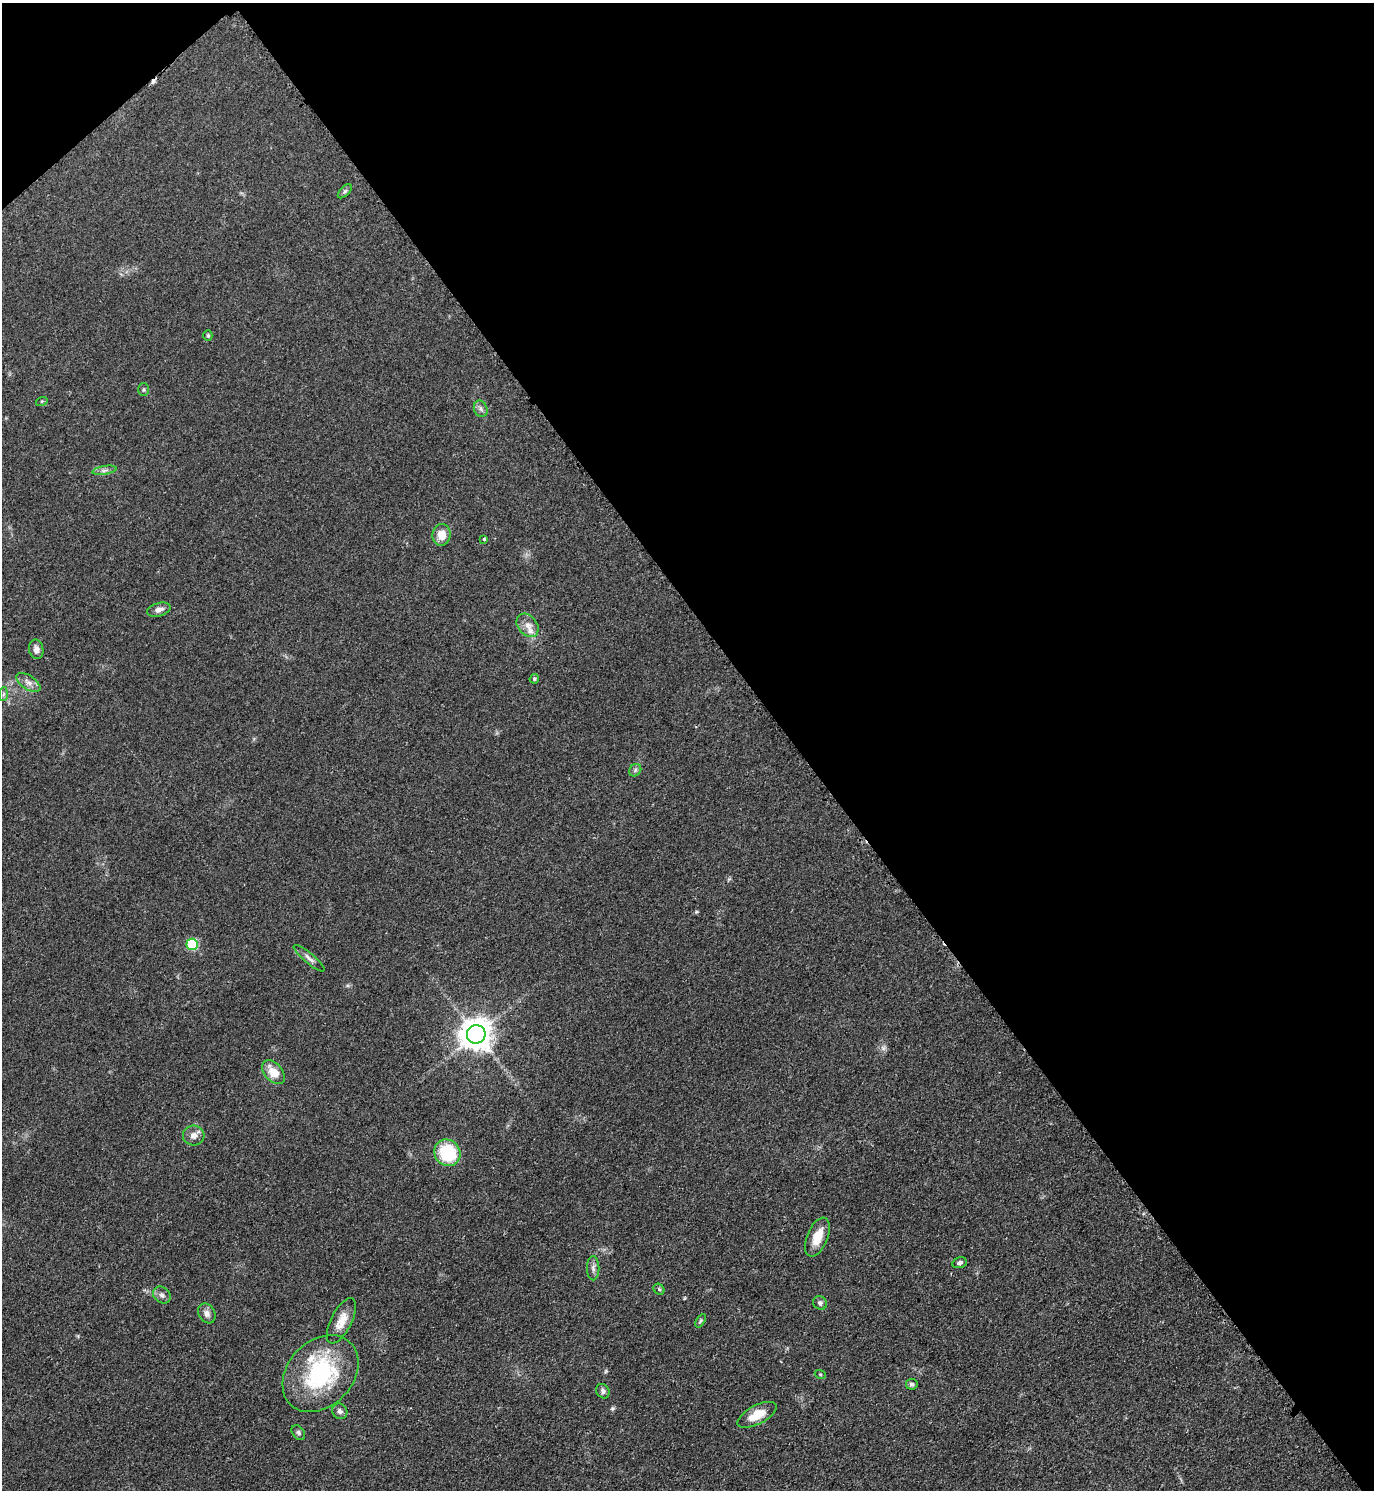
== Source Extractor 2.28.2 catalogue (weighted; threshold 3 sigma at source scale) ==
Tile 3 of 4 x 4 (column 3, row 1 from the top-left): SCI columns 3059-4430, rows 4470-5957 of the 5971 x 5974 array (HDU 1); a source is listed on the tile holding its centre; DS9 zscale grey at full resolution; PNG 1376 x 1492 px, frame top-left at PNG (2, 3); each listed source drawn as its Kron ellipse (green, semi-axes under 4 px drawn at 4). Shown black and unused: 43% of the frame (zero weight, under 2 of 3 exposures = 1% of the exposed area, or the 3 px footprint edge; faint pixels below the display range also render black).
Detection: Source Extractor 2.28.2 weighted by HDU 2 'WHT'; one run over the whole footprint, this tile lists its part. Background 0.0784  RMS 0.0076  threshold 0.0344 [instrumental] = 3 sigma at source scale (4.5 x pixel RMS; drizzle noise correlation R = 1.50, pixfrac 1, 0.05/0.05 arcsec/px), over >= 5 px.
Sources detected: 40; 1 cosmic-ray / hot-pixel residue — neither listed nor drawn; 2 inside a brighter listed object's ellipse — not listed separately; the other 37 listed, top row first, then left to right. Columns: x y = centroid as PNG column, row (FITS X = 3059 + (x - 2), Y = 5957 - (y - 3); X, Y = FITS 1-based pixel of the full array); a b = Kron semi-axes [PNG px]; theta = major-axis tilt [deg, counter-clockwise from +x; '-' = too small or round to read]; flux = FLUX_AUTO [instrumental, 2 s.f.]
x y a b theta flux
345 191 9 4 45 1.5
208 336 5 4 - 1
144 390 6 5 - 1.2
42 401 6 4 17 0.86
481 409 8 6 -67 2.6
105 470 12 3 10 2.4
441 535 11 9 83 9.5
484 539 3 3 - 2.2
159 610 12 6 15 3.8
527 625 13 9 -51 5.6
36 649 10 7 -79 4.3
534 679 5 4 - 1.4
28 682 14 7 -35 4.6
3 694 7 4 87 1.4
635 770 7 5 49 1.5
192 944 6 5 - 56
309 958 19 5 -40 3.7
476 1034 9 9 - 1300
273 1072 14 9 -49 11
194 1136 11 10 - 4.8
447 1153 14 12 -48 41
817 1237 20 10 67 13
960 1263 7 5 15 1.7
593 1268 12 6 90 3.1
659 1289 6 5 - 1.3
162 1295 9 7 -38 3
820 1303 7 6 - 1.7
207 1313 10 8 -58 4
341 1321 25 10 63 10
701 1321 7 4 57 1.2
320 1374 43 32 47 79
820 1374 5 3 - 0.72
912 1384 6 5 - 1.7
603 1391 7 6 - 2.5
340 1411 8 7 - 2.6
757 1415 21 9 28 14
298 1432 8 6 -52 1.8